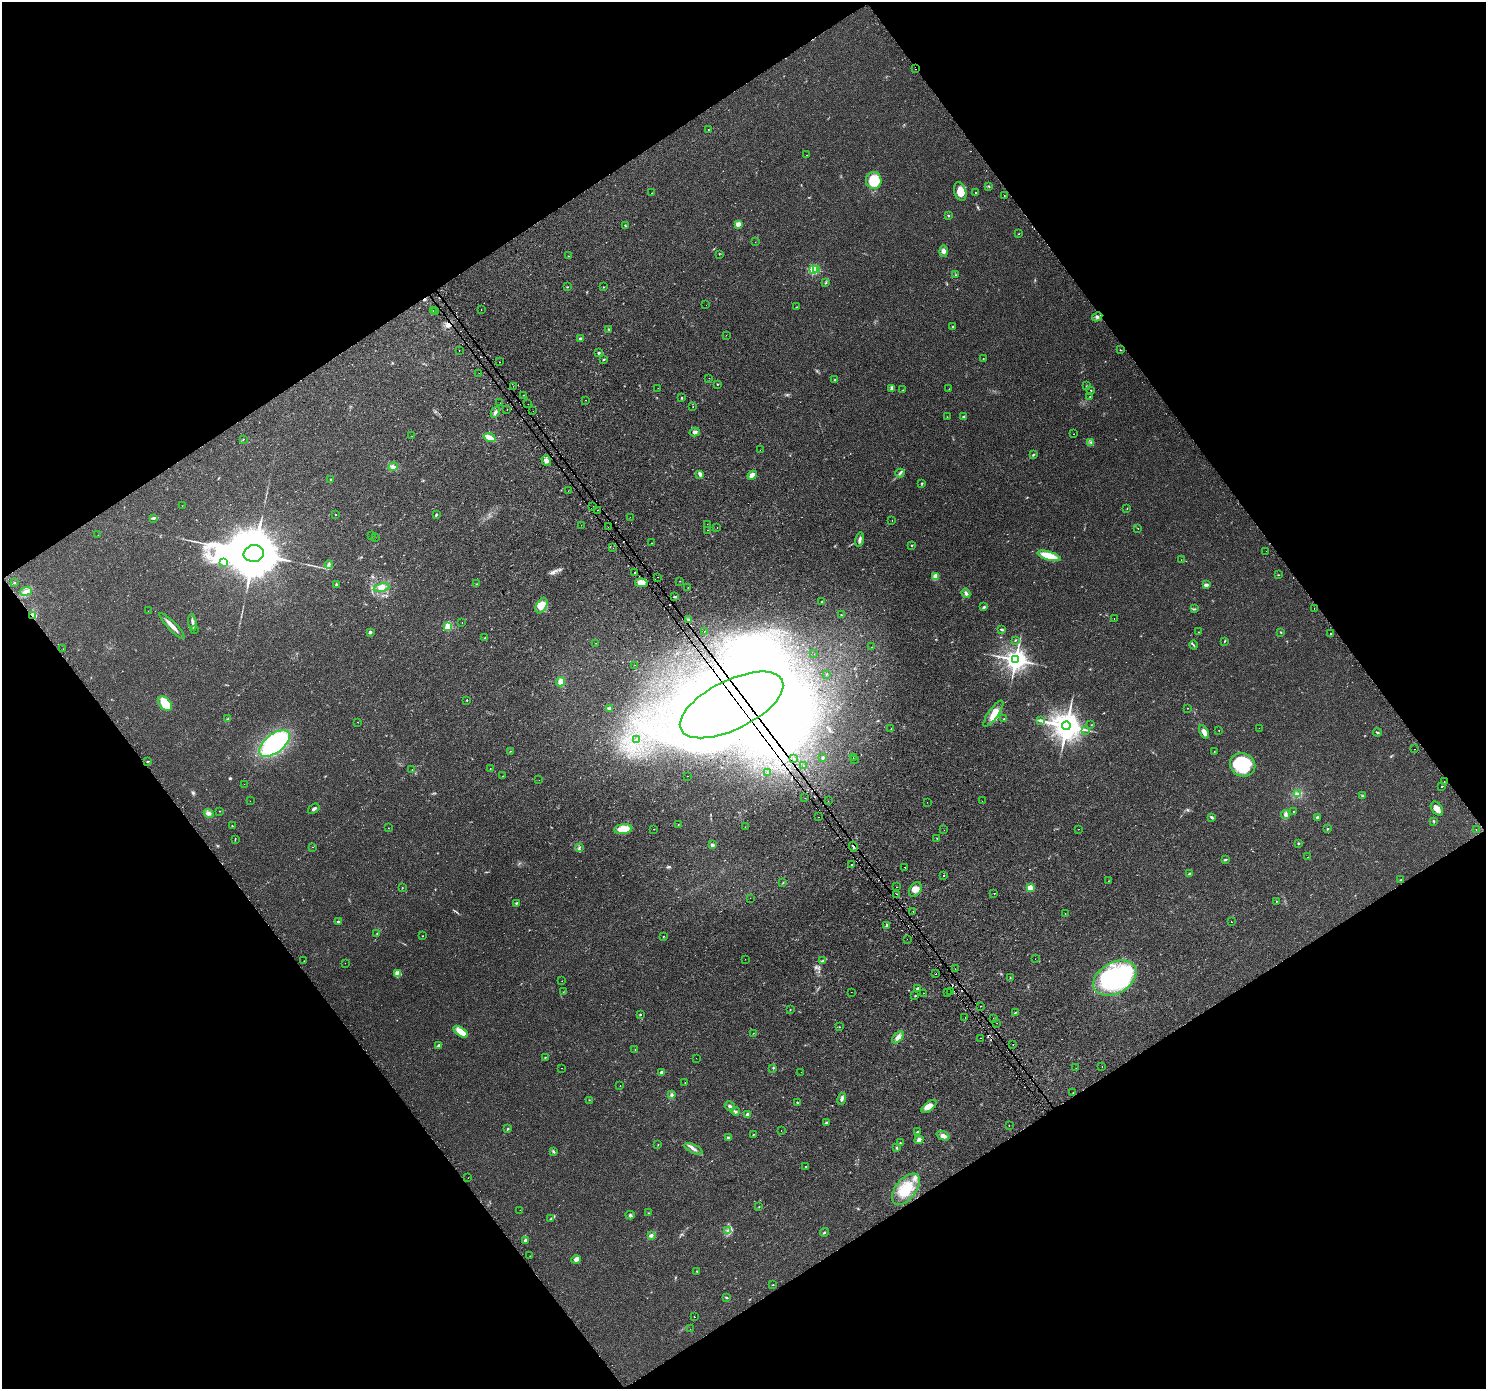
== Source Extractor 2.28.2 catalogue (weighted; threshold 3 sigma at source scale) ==
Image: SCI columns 34-5969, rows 218-5763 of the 6001 x 5911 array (HDU 1 of 3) = the unmasked area's bounding box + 8 px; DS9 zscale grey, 4 x 4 block average (1 PNG px = mean of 4 x 4 image px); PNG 1488 x 1391 px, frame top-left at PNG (2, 2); each listed source drawn as its Kron ellipse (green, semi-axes under 4 px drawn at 4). Shown black and unused: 49% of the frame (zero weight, under 2 of 3 exposures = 2% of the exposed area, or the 3 px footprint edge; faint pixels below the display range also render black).
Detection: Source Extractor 2.28.2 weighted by HDU 2 'WHT'. Background 0.0184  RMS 0.0036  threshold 0.016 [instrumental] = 3 sigma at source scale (4.5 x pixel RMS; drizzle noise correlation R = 1.50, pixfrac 1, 0.0396/0.0396 arcsec/px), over >= 5 px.
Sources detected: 432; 3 too faint to see at this stretch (4 x 4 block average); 33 inside a brighter object's white glare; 45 cosmic-ray / hot-pixel residue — neither listed nor drawn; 3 coinciding with a brighter row at this scale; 9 inside a brighter listed object's ellipse — not listed separately; the other 339 listed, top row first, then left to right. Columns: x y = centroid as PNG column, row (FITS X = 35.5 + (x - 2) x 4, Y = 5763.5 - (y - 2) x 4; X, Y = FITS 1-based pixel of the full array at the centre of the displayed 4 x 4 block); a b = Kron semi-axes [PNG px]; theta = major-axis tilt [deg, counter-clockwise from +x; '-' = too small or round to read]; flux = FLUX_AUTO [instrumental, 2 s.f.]
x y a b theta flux
915 69 2 2 - 4.6
708 130 2 2 - 0.66
806 155 2 2 - 1.7
874 180 8 8 - 51
989 186 2 2 - 1.2
960 191 10 6 -72 25
651 193 2 2 - 0.42
975 193 2 2 - 2.2
1004 195 2 2 - 2.7
948 216 2 2 - 1
738 224 2 2 - 38
625 226 3 2 - 1.7
1019 234 2 2 - 0.54
755 242 2 2 - 0.42
944 251 6 4 84 7.1
719 254 2 2 - 0.74
568 256 2 2 - 1.1
813 269 2 2 - 170
817 269 2 2 - 48
955 275 2 2 - 0.58
826 283 3 2 - 1.3
567 287 2 2 - 0.96
603 287 2 2 - 0.78
706 305 2 2 - 0.43
797 307 3 2 - 0.82
433 310 2 2 - 1.1
481 310 2 2 - 1.9
435 312 2 2 - 1.4
1097 317 5 3 - 5.3
953 326 3 2 - 1.6
609 329 2 2 - 0.97
726 335 2 2 - 0.3
580 339 2 2 - 11
459 350 2 2 - 1.5
1120 350 2 2 - 0.71
598 353 2 2 - 6.5
983 358 2 2 - 0.84
603 360 3 2 - 1.8
500 362 2 2 - 2.9
479 373 2 2 - 0.44
709 378 2 2 - 1.3
835 380 2 2 - 0.63
718 384 2 2 - 2.1
513 386 2 2 - 2.3
1086 386 2 2 - 0.91
658 388 2 2 - 1.5
892 388 4 3 - 7.3
949 389 2 2 - 3.7
903 390 3 2 - 0.78
1091 390 3 2 - 1.3
523 395 2 2 - 3.3
1090 396 2 2 - 0.85
681 398 3 2 - 1.7
586 400 2 2 - 1.7
500 403 2 2 - 0.31
528 404 2 2 - 0.38
693 407 2 2 - 0.5
507 409 2 2 - 0.5
533 411 2 2 - 0.51
495 412 6 3 62 4.4
963 416 3 2 - 2
947 417 2 2 - 0.44
695 432 5 3 - 4.1
1074 434 2 2 - 1.9
412 436 2 2 - 2.6
490 437 6 3 -23 16
243 439 2 2 - 0.92
1091 442 3 2 - 1.9
760 450 2 2 - 0.53
1033 455 3 2 - 1.8
546 461 6 4 -54 7.9
393 467 5 4 - 6.5
900 473 4 2 - 2.9
700 474 4 3 - 6.7
752 475 5 4 - 16
331 480 2 2 - 1.4
922 483 3 2 - 1.7
568 491 2 2 - 0.61
182 506 2 2 - 0.38
593 506 2 2 - 0.91
1127 508 2 2 - 0.87
597 510 2 2 - 1.6
436 514 3 2 - 2.1
335 515 2 2 - 16
630 517 2 2 - 0.6
153 518 3 2 - 1.6
892 521 2 2 - 0.56
707 524 2 2 - 1.4
581 525 2 2 - 2.4
608 527 2 2 - 0.46
717 528 2 2 - 0.34
1138 529 2 2 - 0.45
707 530 2 2 - 0.44
98 535 2 2 - 0.44
372 536 2 2 - 0.69
375 537 2 2 - 0.8
860 539 7 3 81 5.5
652 543 2 2 - 4
911 545 2 2 - 1.3
613 548 2 2 - 3.2
1266 551 2 2 - 1.7
254 553 10 8 10 17000
1049 556 12 4 -16 44
1181 560 2 2 - 0.39
223 563 3 2 - 2
329 564 4 2 - 2.8
634 572 2 2 - 6.9
1278 575 3 2 - 1
658 577 2 2 - 0.42
936 577 3 3 - 12
680 581 2 2 - 0.61
14 582 2 2 - 0.62
642 583 7 4 -9 18
336 584 3 2 - 2
477 584 2 2 - 1.4
1206 585 4 3 - 5.6
688 587 2 2 - 0.47
381 588 8 4 11 10
26 591 6 4 21 9.7
966 593 5 3 - 4.8
675 597 2 2 - 1.2
822 602 2 2 - 1.3
541 606 8 5 62 25
984 607 3 2 - 2.4
1195 609 2 2 - 0.94
1314 609 2 2 - 1.5
148 611 2 2 - 2.2
33 615 4 3 - 6.1
841 615 2 2 - 1.4
1114 618 2 2 - 1.4
689 620 2 2 - 26
193 622 8 3 -81 6.2
462 623 2 2 - 0.99
172 626 17 3 -46 15
448 626 2 2 - 110
194 629 2 2 - 6.7
1001 630 4 2 - 1.9
704 631 2 2 - 0.33
370 632 2 2 - 9.4
1199 632 2 2 - 0.42
1281 632 3 2 - 1.5
1331 633 2 2 - 4.8
485 638 2 2 - 1
1015 640 2 2 - 0.96
1224 641 3 2 - 1.1
596 643 2 2 - 0.46
1194 645 4 2 - 2.1
871 647 2 2 - 0.42
63 649 2 2 - 0.66
814 654 2 2 - 0.33
1016 660 3 3 - 1800
635 665 2 2 - 0.92
826 674 2 2 - 1.1
561 682 5 4 - 10
467 700 2 2 - 2.2
165 704 8 5 -49 50
732 705 56 24 26 3900
1188 708 2 2 - 0.52
610 709 2 2 - 1.3
993 714 15 5 54 26
228 719 3 2 - 1.4
1004 719 3 2 - 1.5
1040 720 4 3 - 3.9
358 722 2 2 - 1.2
1091 725 2 2 - 0.66
1066 726 4 4 - 3600
891 728 2 2 - 0.74
1259 728 2 2 - 0.31
1086 730 4 2 - 1.9
1219 730 2 2 - 1.4
1204 732 7 3 -62 14
1377 732 4 2 - 2.5
637 740 2 2 - 1.3
274 743 18 9 39 260
1414 749 2 2 - 1.8
510 751 2 2 - 0.63
1214 752 2 2 - 0.72
823 758 3 2 - 2.2
853 758 2 2 - 0.28
794 759 2 2 - 1.9
855 759 2 2 - 4.7
147 762 2 2 - 1.8
1243 765 13 11 -22 120
804 766 2 2 - 1.2
412 769 2 2 - 1.5
490 769 2 2 - 1.2
768 772 2 2 - 1.3
503 776 2 2 - 2.5
688 776 2 2 - 1.6
539 780 2 2 - 0.37
1444 782 2 2 - 0.66
244 784 2 2 - 0.53
1442 786 2 2 - 71
1298 794 2 2 - 1.3
1362 796 3 2 - 1.3
805 798 2 2 - 0.45
250 801 2 2 - 0.34
828 801 2 2 - 0.63
982 801 2 2 - 0.98
927 802 2 2 - 0.4
314 809 6 3 38 4.4
1437 809 8 5 -53 13
220 811 2 2 - 0.58
1294 811 2 2 - 0.98
209 813 5 4 - 6
1285 814 4 4 - 5.4
818 817 2 2 - 0.54
1212 817 3 2 - 3.4
1317 817 2 2 - 2.5
1434 822 3 2 - 1.3
678 825 2 2 - 0.88
232 826 2 2 - 1.1
745 827 2 2 - 0.53
388 828 2 2 - 0.49
623 829 9 5 6 38
654 829 2 2 - 0.78
1078 829 2 2 - 0.66
1327 829 2 2 - 1.7
1476 829 2 2 - 0.61
944 830 2 2 - 0.81
937 838 2 2 - 0.9
235 840 2 2 - 0.6
1298 843 3 2 - 1.9
712 845 2 2 - 21
312 847 2 2 - 0.91
579 847 2 2 - 1.6
853 847 5 2 - 2.2
1307 857 2 2 - 0.58
1225 860 3 2 - 2.2
852 865 2 2 - 3.5
905 867 2 2 - 1.7
1190 874 3 2 - 3.5
944 875 2 2 - 30
1401 880 2 2 - 0.83
1108 881 2 2 - 0.5
783 883 2 2 - 0.78
896 887 2 2 - 3.2
402 888 2 2 - 0.62
1030 888 2 2 - 67
915 890 8 5 53 11
994 893 2 2 - 18
897 894 2 2 - 2.3
750 898 2 2 - 0.74
1276 901 2 2 - 3
516 903 3 2 - 2.5
913 911 2 2 - 2.3
1065 914 2 2 - 2.2
338 922 3 3 - 4.1
1231 922 2 2 - 33
886 925 3 2 - 1.8
377 933 2 2 - 0.72
423 936 2 2 - 0.68
663 936 2 2 - 0.71
907 939 2 2 - 1.1
745 959 2 2 - 0.51
1035 959 2 2 - 2.4
304 961 2 2 - 0.88
822 961 4 2 - 2.4
345 963 2 2 - 1.7
955 969 2 2 - 0.87
398 973 3 2 - 2.7
936 974 2 2 - 5.3
1010 977 2 2 - 0.8
1115 978 23 15 29 240
562 981 2 2 - 1.6
918 988 2 2 - 4.8
951 991 2 2 - 0.76
563 992 2 2 - 0.48
851 992 2 2 - 0.7
923 993 2 2 - 0.56
948 993 2 2 - 0.32
915 996 2 2 - 1.2
981 1006 2 2 - 3.9
790 1009 2 2 - 0.76
1015 1013 3 2 - 1.6
640 1014 2 2 - 3
965 1018 2 2 - 3.1
993 1019 2 2 - 19
997 1023 2 2 - 0.35
839 1027 2 2 - 0.75
461 1032 8 3 -34 30
753 1033 2 2 - 0.81
898 1037 7 4 46 11
981 1038 2 2 - 3.2
1013 1044 2 2 - 0.89
438 1045 4 2 - 2.8
635 1049 2 2 - 1
545 1057 2 2 - 1.1
696 1058 2 2 - 0.84
1102 1067 2 2 - 0.76
562 1068 2 2 - 0.44
773 1068 2 2 - 0.91
1076 1068 2 2 - 0.55
801 1072 2 2 - 0.59
661 1073 4 3 - 4.9
685 1083 2 2 - 0.67
620 1086 2 2 - 1.4
1073 1093 2 2 - 0.63
671 1095 4 2 - 3.1
842 1099 6 3 77 4.7
589 1100 2 2 - 0.46
797 1103 2 2 - 1.6
730 1106 5 3 - 5.1
929 1107 9 4 39 18
735 1111 4 2 - 2.6
747 1114 2 2 - 11
826 1123 3 2 - 1.8
1009 1125 2 2 - 6.3
508 1129 3 2 - 1.8
781 1131 2 2 - 0.79
917 1132 3 2 - 1.9
754 1134 2 2 - 1.9
943 1136 7 4 -22 7.9
728 1138 3 2 - 3.5
919 1140 4 4 - 6
900 1143 2 2 - 1.1
658 1145 2 2 - 0.61
897 1148 3 2 - 1.6
694 1149 10 2 -27 6.2
553 1151 3 2 - 2.4
805 1167 2 2 - 4.9
468 1178 2 2 - 0.54
906 1189 18 10 52 58
759 1207 2 2 - 0.6
520 1210 2 2 - 0.55
648 1213 2 2 - 0.96
630 1215 4 3 - 3.8
551 1218 2 2 - 1.1
727 1231 3 2 - 2.5
824 1232 5 2 - 1.9
651 1235 4 3 - 5.7
525 1240 3 3 - 4
530 1256 2 2 - 0.49
576 1260 5 3 - 7.2
697 1272 2 2 - 1.4
773 1285 3 2 - 0.78
726 1298 4 2 - 1.8
694 1317 2 2 - 2.9
690 1329 2 2 - 2.3
Overlapping masked pixels (flux is a lower limit): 6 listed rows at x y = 915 69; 642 583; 33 615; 689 620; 732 705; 853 847
Diffuse or blended objects may show on this block-average render without a row.